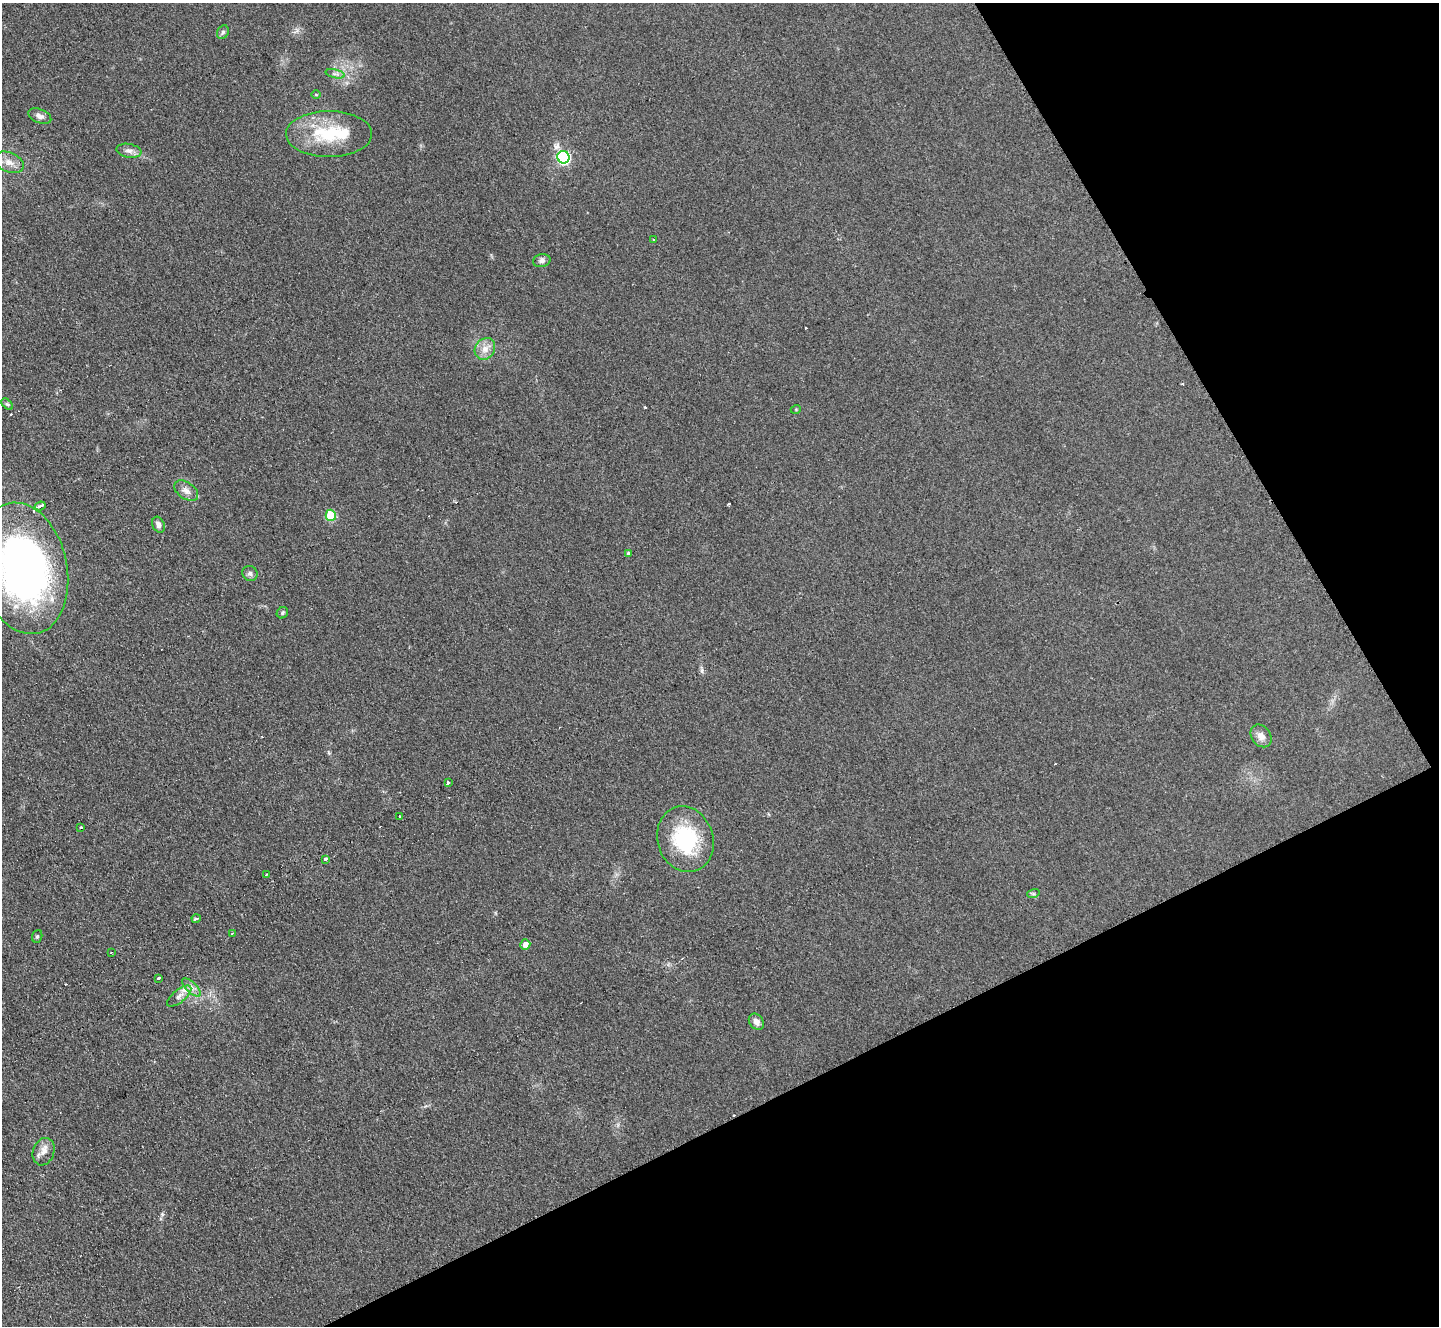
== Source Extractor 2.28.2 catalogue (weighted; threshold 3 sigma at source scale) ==
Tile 12 of 4 x 4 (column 4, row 3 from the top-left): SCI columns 4318-5754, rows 1480-2803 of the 5771 x 5747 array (HDU 1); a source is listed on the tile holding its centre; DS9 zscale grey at full resolution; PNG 1441 x 1328 px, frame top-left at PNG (2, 3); each listed source drawn as its Kron ellipse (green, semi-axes under 4 px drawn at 4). Shown black and unused: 26% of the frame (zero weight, under 2 of 3 exposures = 2% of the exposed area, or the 3 px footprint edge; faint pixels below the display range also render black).
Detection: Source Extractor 2.28.2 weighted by HDU 2 'WHT'; one run over the whole footprint, this tile lists its part. Background 0.108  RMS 0.011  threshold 0.051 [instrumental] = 3 sigma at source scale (4.5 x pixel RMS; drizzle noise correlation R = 1.50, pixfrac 1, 0.05/0.05 arcsec/px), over >= 5 px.
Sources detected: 51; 9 cosmic-ray / hot-pixel residue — neither listed nor drawn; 3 inside a brighter listed object's ellipse — not listed separately; the other 39 listed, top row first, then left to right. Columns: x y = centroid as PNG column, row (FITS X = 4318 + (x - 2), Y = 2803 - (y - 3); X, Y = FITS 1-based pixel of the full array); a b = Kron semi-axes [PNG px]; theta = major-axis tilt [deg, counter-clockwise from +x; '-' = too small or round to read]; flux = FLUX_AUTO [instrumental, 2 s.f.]
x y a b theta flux
223 32 7 5 62 2.3
335 74 10 4 -12 3.1
316 94 5 3 - 1.2
40 116 12 6 -21 5.3
329 134 43 23 0 62
129 151 12 6 -10 5.1
563 157 6 6 - 150
9 162 15 9 -23 9.9
653 240 3 2 - 1.2
542 261 9 6 13 3.6
485 349 11 9 55 9.3
7 404 7 4 -43 1.9
796 409 5 3 - 1.1
186 491 13 8 -35 6.5
40 506 5 3 - 17
331 515 5 5 - 51
158 525 8 6 -67 4.6
629 553 3 3 - 15
23 568 66 44 -78 510
250 573 8 7 - 3.4
282 613 6 5 - 2
1261 736 12 9 -54 7.6
448 783 3 3 - 13
400 816 3 2 - 1.3
81 827 3 3 - 1.8
685 839 33 27 -72 84
326 859 4 3 - 19
266 875 3 2 - 1.3
1033 894 6 4 18 1.7
196 919 4 3 - 5.5
232 933 3 3 - 1.2
37 936 6 5 - 1.7
525 944 5 5 - 7.6
111 953 3 2 - 0.87
159 978 3 3 - 11
191 987 12 5 -45 4.9
179 996 15 6 39 6.3
756 1022 9 6 -54 6.2
44 1152 14 10 70 8.7
Isophote crosses this tile's border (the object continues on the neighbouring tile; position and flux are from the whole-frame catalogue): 1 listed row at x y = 23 568
Unlisted compact peaks at least as high as the median listed source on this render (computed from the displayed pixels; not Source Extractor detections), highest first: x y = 702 671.